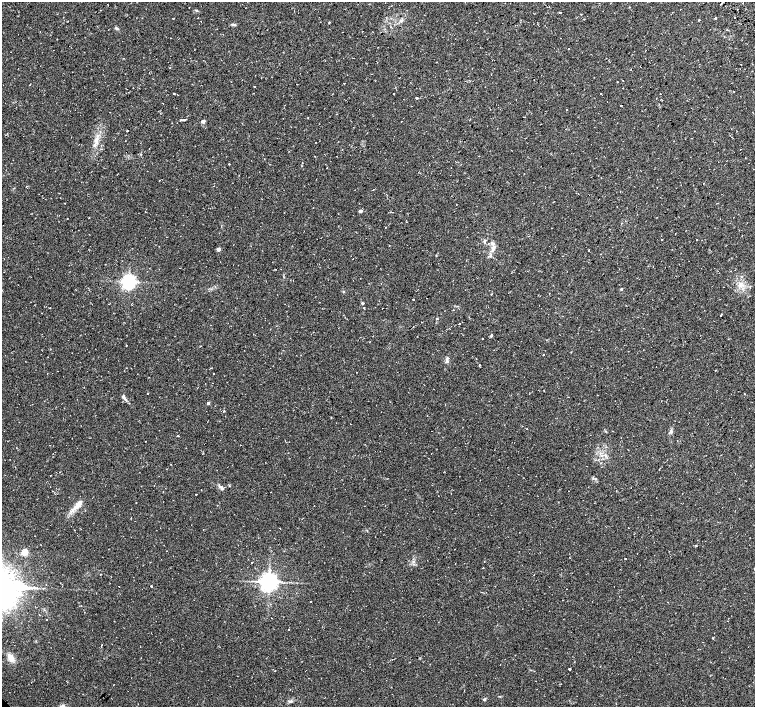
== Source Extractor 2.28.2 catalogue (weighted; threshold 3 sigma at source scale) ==
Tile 10 of 4 x 4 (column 2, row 3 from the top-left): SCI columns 1550-3055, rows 1606-3014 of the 6070 x 6056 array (HDU 1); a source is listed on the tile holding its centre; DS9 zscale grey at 2 x 2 block average (1 PNG px = mean of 2 x 2 image px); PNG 757 x 709 px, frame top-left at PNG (2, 2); no overlay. Shown black and unused: <1% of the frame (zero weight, under 2 of 3 exposures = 2% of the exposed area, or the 3 px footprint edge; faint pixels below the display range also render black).
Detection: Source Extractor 2.28.2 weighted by HDU 2 'WHT'; one run over the whole footprint, this tile lists its part. Background 0.11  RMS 0.0079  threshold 0.0356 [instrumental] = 3 sigma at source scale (4.5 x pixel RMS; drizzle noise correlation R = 1.50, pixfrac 1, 0.0396/0.0396 arcsec/px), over >= 5 px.
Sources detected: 105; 16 cosmic-ray / hot-pixel residue — not listed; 1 inside a brighter listed object's ellipse — not listed separately; the other 88 listed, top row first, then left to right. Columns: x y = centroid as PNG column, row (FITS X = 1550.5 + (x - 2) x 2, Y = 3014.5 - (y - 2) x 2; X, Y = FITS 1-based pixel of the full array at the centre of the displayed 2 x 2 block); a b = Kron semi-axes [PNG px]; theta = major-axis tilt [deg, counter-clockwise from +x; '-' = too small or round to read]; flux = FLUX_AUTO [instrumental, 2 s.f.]
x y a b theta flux
107 4 2 2 - 0.56
630 7 2 2 - 0.96
560 13 2 2 - 9.9
581 14 2 2 - 1
198 18 2 2 - 0.65
715 18 2 2 - 10
401 21 4 4 - 2.9
329 23 3 2 - 1
233 25 6 3 -14 3
116 28 5 3 - 2.5
569 49 2 2 - 2.5
617 82 2 2 - 2
344 83 2 2 - 2.5
29 85 2 2 - 1.6
254 87 2 2 - 1.1
133 88 2 2 - 1
174 93 2 2 - 6.8
601 93 2 2 - 2
394 94 2 2 - 3.4
660 94 2 2 - 1.9
416 98 3 2 - 1.1
621 105 2 2 - 4.8
567 110 2 2 - 0.81
337 114 2 2 - 0.74
181 120 2 2 - 3.7
184 120 2 2 - 22
203 121 3 3 - 8.1
127 131 3 2 - 1.2
229 164 2 2 - 1
26 186 2 2 - 2
373 190 2 2 - 0.77
360 211 3 3 - 6.5
89 217 2 2 - 0.89
67 219 2 2 - 1.6
662 239 2 2 - 4
697 240 2 2 - 3.8
485 241 5 3 - 2.7
493 248 12 3 77 6.8
218 249 3 3 - 10
436 255 2 2 - 1.1
353 259 2 2 - 1.3
129 282 4 4 - 530
740 285 6 5 - 7.3
621 289 3 2 - 2.1
549 293 2 2 - 0.64
413 300 2 2 - 2.4
362 303 4 3 - 2
109 304 2 2 - 0.8
364 307 2 2 - 1
383 308 2 2 - 1
453 310 2 2 - 1.3
721 315 2 2 - 9.5
459 323 2 2 - 5
491 335 4 3 - 2.2
482 339 2 2 - 0.86
543 355 2 2 - 3.1
447 361 5 3 - 3.2
147 393 2 2 - 2.7
745 394 2 2 - 0.78
124 397 9 3 -57 6.1
208 403 3 3 - 3.6
527 429 2 2 - 1
605 431 3 2 - 1.1
671 431 5 3 - 3.3
601 455 3 2 - 1.8
265 462 2 2 - 1.1
596 479 3 2 - 1.4
222 488 4 4 - 3.1
196 494 2 2 - 4
558 502 2 2 - 0.78
78 505 14 6 52 16
314 506 2 2 - 3.2
74 530 2 2 - 0.69
25 552 3 3 - 39
625 558 2 2 - 8.3
483 568 2 2 - 2.3
754 569 2 2 - 3.1
269 582 5 5 - 960
151 586 2 2 - 4.9
566 589 2 2 - 1
311 601 2 2 - 4.2
46 620 2 2 - 2
288 629 2 2 - 1.1
712 638 2 2 - 0.74
11 658 10 6 -51 14
569 669 2 2 - 290
484 699 4 3 - 2.1
62 706 6 3 11 3.4
Isophote crosses this tile's border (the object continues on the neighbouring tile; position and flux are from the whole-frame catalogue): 1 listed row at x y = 754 569
Diffuse or blended objects may show on this block-average render without a row.